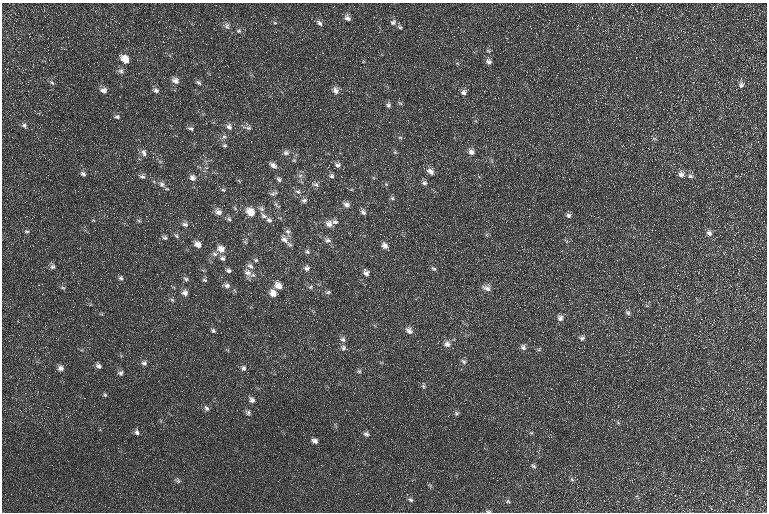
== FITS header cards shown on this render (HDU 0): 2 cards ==
NAXIS1  =                  765 / Axis length
NAXIS2  =                  510 / Axis length

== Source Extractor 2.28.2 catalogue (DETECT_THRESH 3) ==
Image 765 x 510 px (HDU 0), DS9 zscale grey, 1 PNG px = 1 image px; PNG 769 x 514 px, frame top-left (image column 1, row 510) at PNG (2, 3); no overlay
Background 18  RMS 8.3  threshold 25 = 3 sigma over >= 5 px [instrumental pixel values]
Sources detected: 135; all 135 listed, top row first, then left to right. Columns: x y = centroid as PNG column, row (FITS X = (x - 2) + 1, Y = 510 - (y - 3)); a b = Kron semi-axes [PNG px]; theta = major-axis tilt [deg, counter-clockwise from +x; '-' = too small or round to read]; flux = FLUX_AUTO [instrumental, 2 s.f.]
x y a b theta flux
347 18 9 7 -64 2400
393 22 8 7 - 2000
275 23 5 3 - 590
319 23 9 6 -38 1800
227 26 9 7 -83 1700
400 27 7 5 -36 1100
239 31 7 5 2 1100
125 59 9 7 -45 6300
488 61 8 6 -34 1800
121 71 8 7 - 1700
175 81 9 7 -20 2700
52 83 7 5 -51 1000
199 83 7 5 -42 1200
741 85 9 8 - 2000
103 90 8 7 - 2500
156 90 8 7 - 1600
335 90 10 7 -57 2800
464 92 7 6 - 2000
400 103 6 4 -19 730
388 105 7 6 - 1400
117 117 7 6 - 1300
24 125 7 6 - 1500
229 127 9 7 -42 2300
190 128 7 4 -26 1200
248 128 7 6 - 1400
224 137 8 6 20 1600
400 137 6 4 -2 740
654 138 6 4 -19 830
225 145 5 5 - 860
395 152 5 5 - 730
471 152 8 7 - 2700
144 153 9 6 -70 2100
286 153 8 7 - 1800
273 165 9 6 -33 2300
337 165 8 7 - 1700
200 167 4 4 - 970
430 171 9 7 -41 2900
83 174 6 4 -34 1500
681 174 9 7 -70 2600
301 175 8 6 35 1700
332 176 6 6 - 1300
690 176 7 5 -14 1400
142 177 8 6 -19 1500
192 178 9 8 - 2400
279 179 8 6 -59 1300
424 183 7 6 - 1500
162 184 8 7 - 1900
386 184 5 5 - 700
316 185 10 5 -22 1700
167 189 6 3 -18 610
223 190 6 4 -43 790
298 192 8 5 -27 1600
273 193 10 5 23 1500
392 198 6 5 - 970
304 200 8 6 13 1500
277 205 12 4 -45 1400
346 205 8 6 -21 2500
262 209 8 6 -52 1600
218 212 11 8 -33 3000
251 212 10 8 -39 7100
363 212 8 6 -48 1600
568 215 7 7 - 1400
263 216 10 6 -40 2200
229 219 6 5 - 1100
93 220 5 3 - 440
269 220 9 6 -40 1600
139 221 6 4 -19 770
335 222 8 6 -11 1700
185 224 8 6 -14 1800
329 224 9 9 - 3300
27 231 7 4 -6 840
287 231 8 6 -30 1700
709 233 7 6 - 2100
176 236 7 5 -30 1100
164 238 7 5 -5 1300
284 240 16 8 -56 3800
327 240 9 7 -1 1800
198 244 9 7 -28 3500
385 246 8 7 - 2600
221 249 10 8 -31 4300
307 252 7 6 - 1300
215 254 7 6 - 1800
222 258 7 6 - 1500
256 260 6 4 -20 840
250 266 10 7 -42 2100
53 267 7 6 - 1500
307 268 8 8 - 2000
434 269 8 5 -33 1000
228 271 7 6 - 1400
248 273 11 8 -28 3600
366 273 8 7 - 2200
121 278 7 6 - 1300
186 279 7 6 - 1300
204 280 7 5 -26 930
227 286 8 6 -12 2100
278 286 9 7 -46 4300
310 287 6 5 - 1000
63 288 7 3 7 720
486 288 12 7 -21 2900
328 292 8 5 15 1100
185 293 8 7 - 2300
273 293 8 7 - 4400
172 300 6 5 - 890
628 313 7 5 -45 1300
560 318 7 7 - 2300
213 331 6 5 - 1100
409 331 10 7 -41 2600
582 338 7 6 - 1500
343 339 8 7 - 1800
447 344 9 9 - 2800
523 347 8 6 -53 1700
343 348 8 7 - 1600
464 362 8 6 -46 1500
144 363 7 6 - 1600
98 366 8 5 -36 1700
61 368 8 7 - 2300
243 368 7 7 - 1600
359 371 7 5 12 1000
121 373 7 6 - 1600
423 386 6 5 - 880
105 395 6 4 19 830
252 400 8 6 -48 2000
206 408 9 6 -56 1500
248 412 7 6 - 1400
456 413 6 5 - 1100
618 423 6 4 -20 700
137 432 7 6 - 1500
366 434 8 6 -29 1400
315 441 7 5 -23 2000
533 466 8 5 -37 1200
572 479 6 5 - 970
178 480 7 5 -70 1100
410 500 8 5 -30 1200
508 501 7 5 -1 1100
488 511 8 3 -4 860
At the frame edge (FLAGS 8, measured only in part): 1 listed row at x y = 488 511